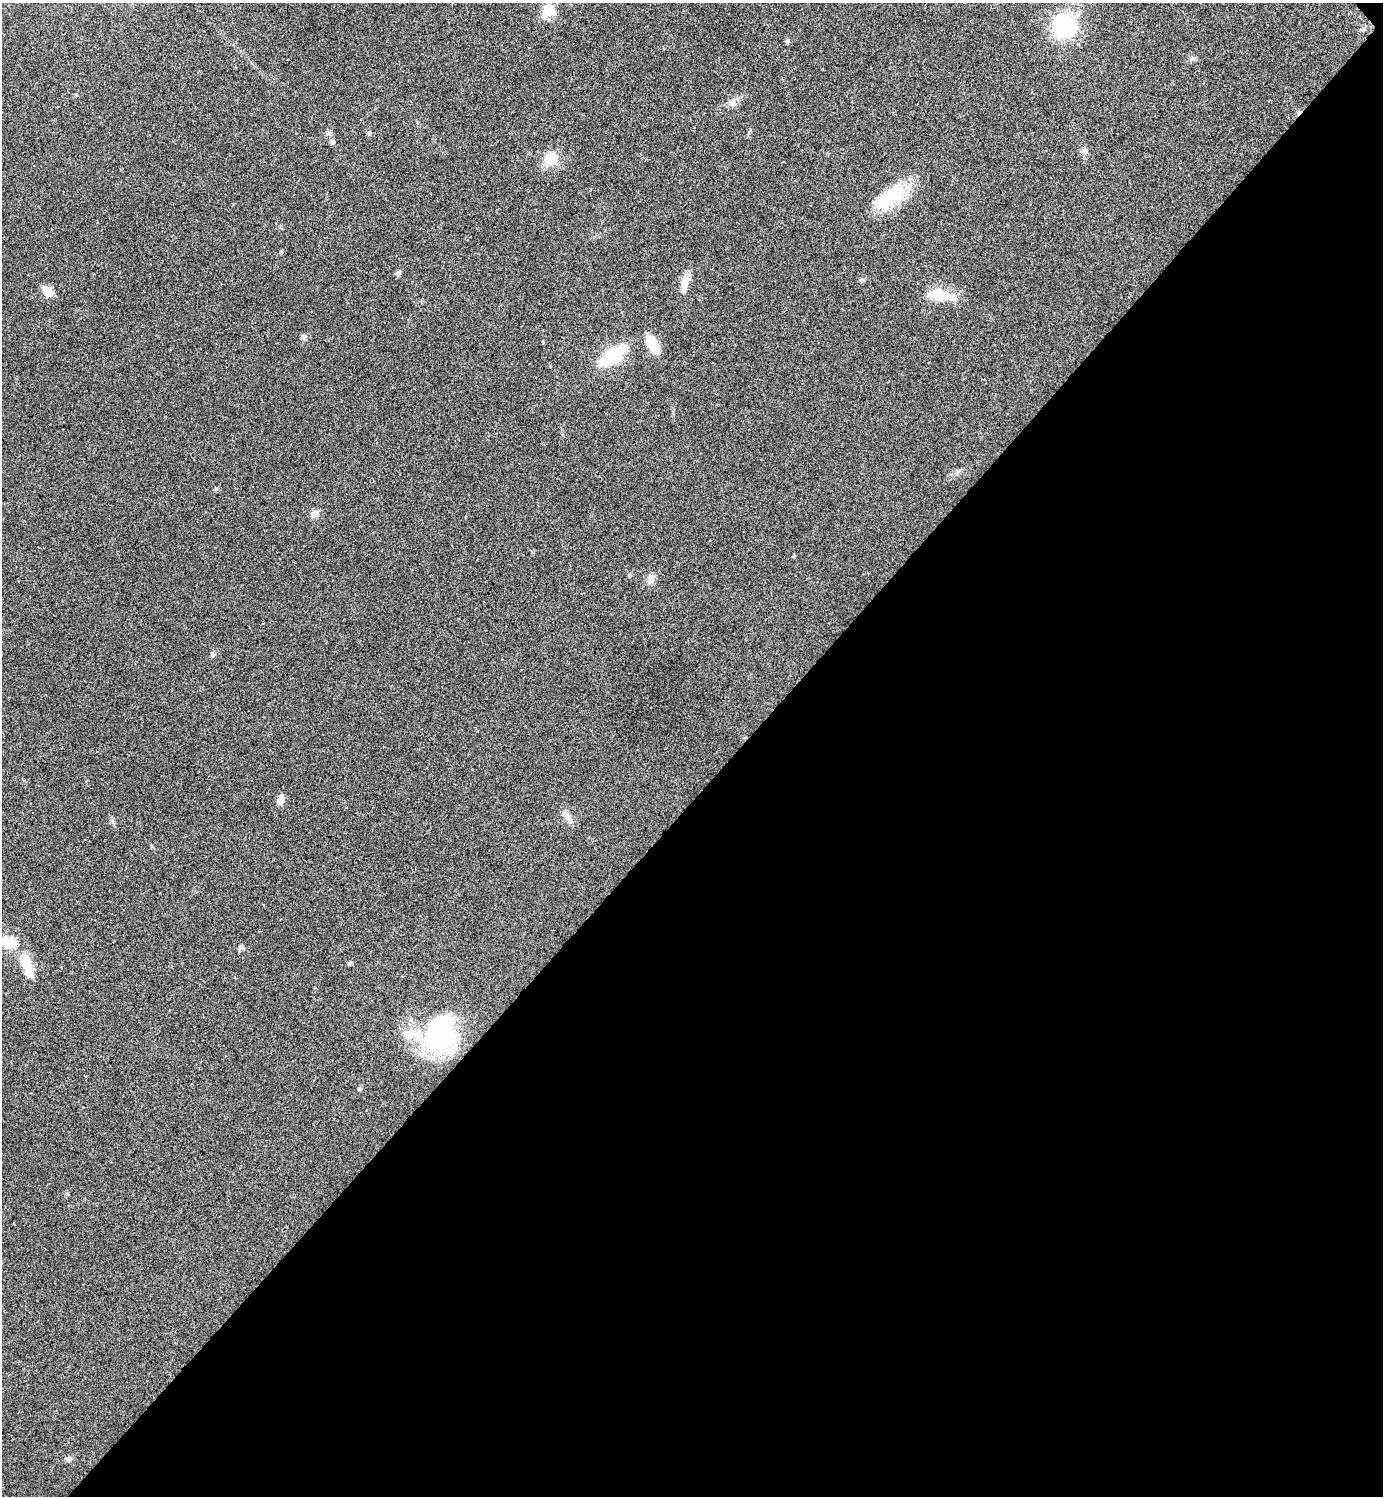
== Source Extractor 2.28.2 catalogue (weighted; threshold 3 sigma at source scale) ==
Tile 12 of 4 x 4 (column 4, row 3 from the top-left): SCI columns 4303-5683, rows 1501-2994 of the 5984 x 5984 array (HDU 1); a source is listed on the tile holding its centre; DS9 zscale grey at full resolution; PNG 1385 x 1498 px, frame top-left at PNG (2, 3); no overlay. Shown black and unused: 47% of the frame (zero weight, under 3 of 4 exposures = <1% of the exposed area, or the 3 px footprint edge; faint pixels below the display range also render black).
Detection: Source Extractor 2.28.2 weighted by HDU 2 'WHT'; one run over the whole footprint, this tile lists its part. Background 0.0203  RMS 0.004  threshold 0.0182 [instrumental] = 3 sigma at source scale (4.5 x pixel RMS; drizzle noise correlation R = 1.50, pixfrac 1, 0.05/0.05 arcsec/px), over >= 5 px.
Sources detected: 34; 2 inside a brighter object's white glare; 1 cosmic-ray / hot-pixel residue — not listed; the other 31 listed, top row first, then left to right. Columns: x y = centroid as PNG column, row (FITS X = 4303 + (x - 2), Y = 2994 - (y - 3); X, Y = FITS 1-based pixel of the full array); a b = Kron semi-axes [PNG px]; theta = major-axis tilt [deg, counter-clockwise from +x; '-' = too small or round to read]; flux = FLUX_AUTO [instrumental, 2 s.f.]
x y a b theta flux
548 11 19 17 55 7
1064 26 14 13 - 63
1363 29 7 4 19 0.73
788 41 6 5 - 0.66
1192 59 8 6 39 1.1
732 102 14 10 33 2.7
332 142 7 6 - 1
1084 151 9 7 -25 1.4
550 159 17 14 53 8.4
891 197 42 20 36 21
399 273 8 6 -16 0.86
685 280 22 9 74 4.7
48 291 13 9 -52 4.7
939 295 31 14 -3 11
304 337 9 5 -83 1.1
652 344 20 9 -57 11
613 355 26 10 35 34
958 472 11 3 40 0.92
314 513 10 8 22 2.6
651 579 12 8 80 2.7
212 654 7 5 85 0.91
280 800 12 8 59 2.4
568 816 15 7 -63 2.5
8 942 14 9 -13 13
241 947 9 8 - 1.2
25 962 19 13 -66 7.7
350 963 7 4 27 0.68
441 1033 37 30 65 58
408 1035 93 22 -18 21
360 1089 6 5 - 0.61
69 1459 8 7 - 1.4
Isophote crosses this tile's border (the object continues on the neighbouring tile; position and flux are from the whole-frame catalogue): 2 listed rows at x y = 1064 26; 8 942
Unlisted compact peaks at least as high as the median listed source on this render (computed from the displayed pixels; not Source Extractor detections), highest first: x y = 216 489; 543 342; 861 280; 794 556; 369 134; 329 132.